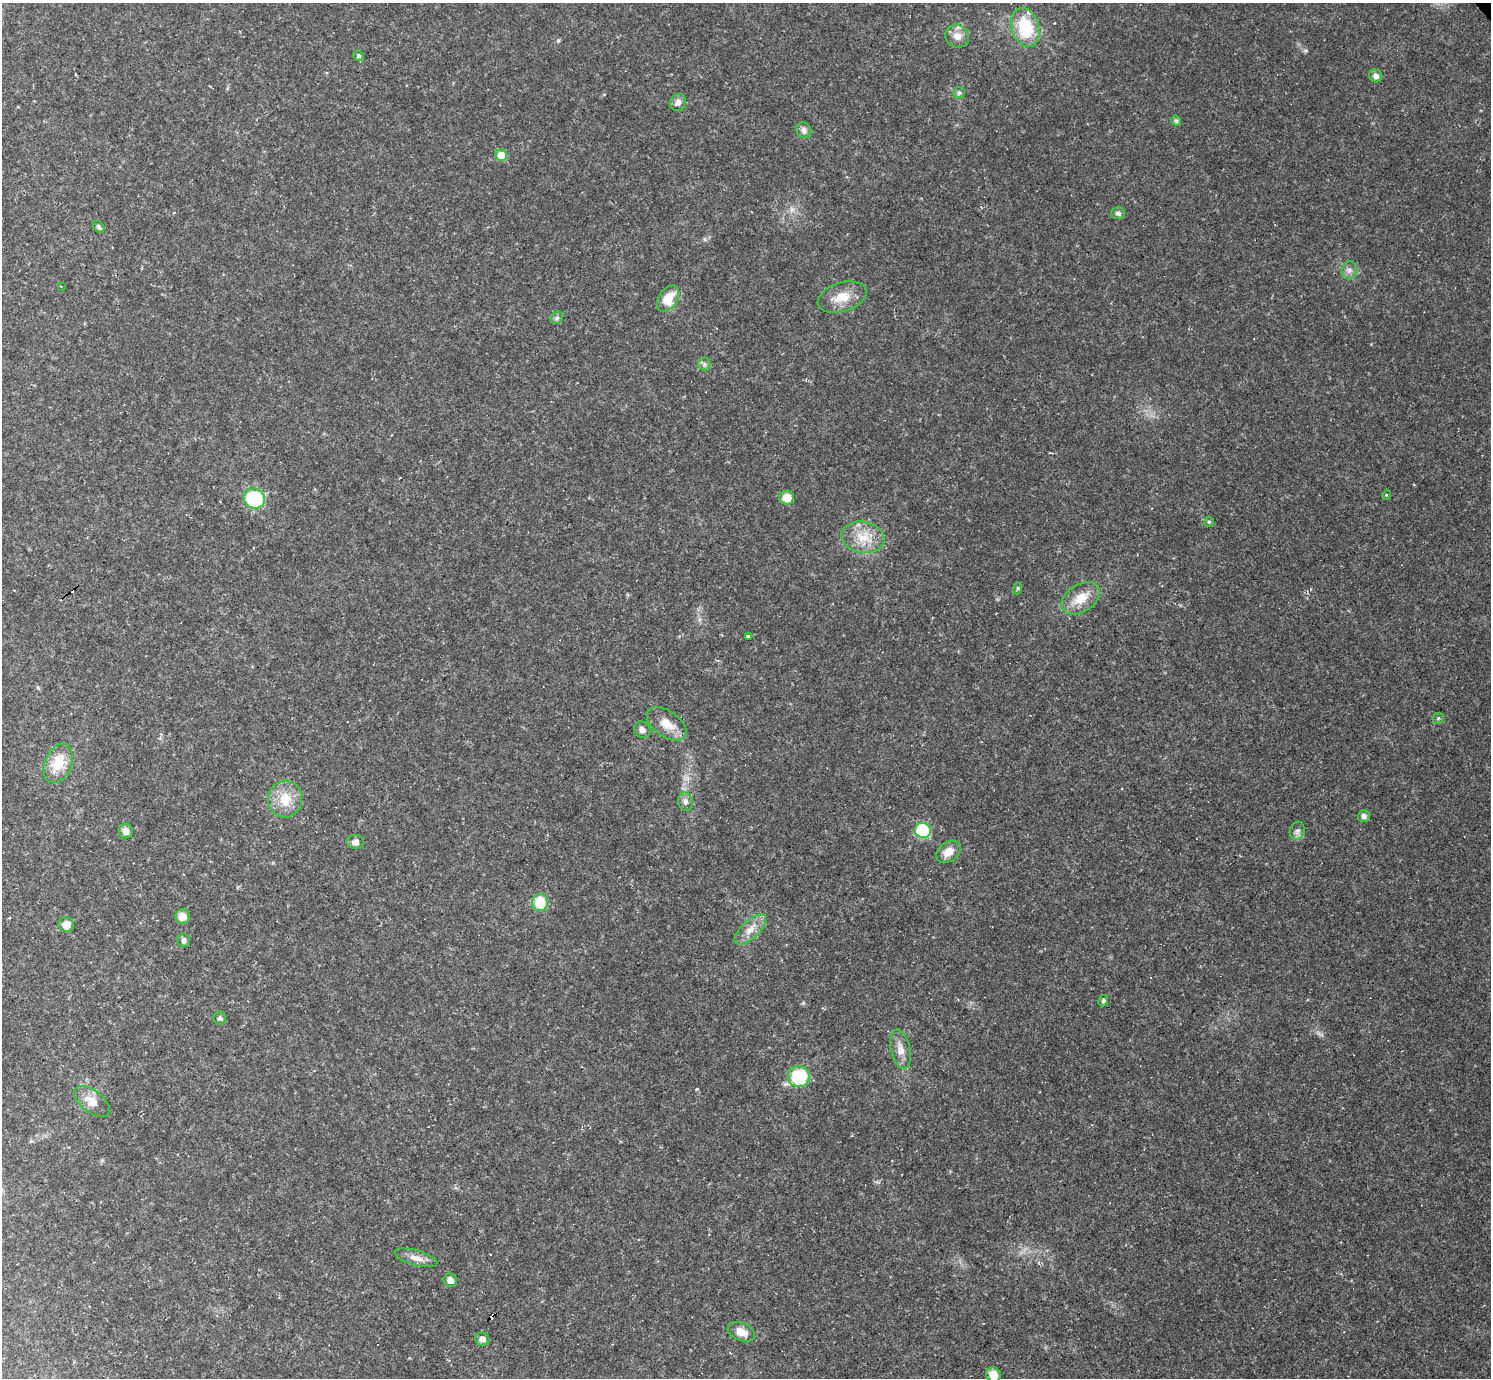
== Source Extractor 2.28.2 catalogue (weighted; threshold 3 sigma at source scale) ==
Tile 7 of 4 x 4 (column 3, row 2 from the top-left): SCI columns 2979-4467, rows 3047-4422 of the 5956 x 5953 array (HDU 1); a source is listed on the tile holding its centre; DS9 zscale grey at full resolution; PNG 1493 x 1380 px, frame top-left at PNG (2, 3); each listed source drawn as its Kron ellipse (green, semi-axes under 4 px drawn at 4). Shown black and unused: <1% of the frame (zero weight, under 2 of 3 exposures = <1% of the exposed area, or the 3 px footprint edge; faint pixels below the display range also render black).
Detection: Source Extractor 2.28.2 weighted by HDU 2 'WHT'; one run over the whole footprint, this tile lists its part. Background 0.0519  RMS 0.0075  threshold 0.0336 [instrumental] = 3 sigma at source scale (4.5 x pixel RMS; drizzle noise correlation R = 1.50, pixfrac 1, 0.05/0.05 arcsec/px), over >= 5 px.
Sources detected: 65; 13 cosmic-ray / hot-pixel residue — neither listed nor drawn; the other 52 listed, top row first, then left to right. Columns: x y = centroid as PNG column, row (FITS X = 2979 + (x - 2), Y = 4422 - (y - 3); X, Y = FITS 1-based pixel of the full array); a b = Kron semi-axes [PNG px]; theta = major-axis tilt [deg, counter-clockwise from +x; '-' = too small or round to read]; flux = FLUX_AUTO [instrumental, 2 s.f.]
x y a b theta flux
1025 27 20 13 -73 36
957 36 12 11 - 6.9
359 56 5 5 - 1.8
1376 76 7 6 - 3.5
959 93 6 5 - 1.5
678 103 9 7 57 3.7
1176 121 5 4 - 1.5
804 130 8 7 - 3.1
501 155 6 5 - 15
1118 213 6 6 - 2.4
99 227 7 5 -48 1.8
1349 270 9 8 - 3.5
61 286 3 2 - 0.65
842 297 25 14 17 14
668 299 14 9 56 14
557 318 7 5 44 1.7
704 364 6 6 - 1.9
1386 495 5 3 - 0.67
254 498 11 10 - 45
787 498 7 7 - 11
1209 522 5 5 - 1.2
863 537 21 15 -10 17
1018 588 6 4 71 0.94
1081 598 21 13 33 14
748 636 3 3 - 3.3
1438 718 6 5 - 1.1
666 724 22 12 -36 12
642 730 8 7 - 3.9
58 763 20 13 67 18
285 799 18 17 - 17
685 802 9 7 -79 3.3
1364 816 6 6 - 3
923 830 8 7 - 46
126 831 7 7 - 5.4
1297 831 9 7 72 2.8
355 842 8 7 - 3.8
948 852 13 9 37 7.8
540 902 8 8 - 20
183 916 7 7 - 7.9
66 925 7 7 - 7.4
750 929 20 9 43 8.4
184 940 6 6 - 2.2
1103 1001 6 4 61 1.2
220 1018 6 6 - 1.8
901 1049 20 10 -78 7.2
799 1077 11 10 - 40
92 1101 21 11 -37 10
416 1258 22 7 -15 6.3
450 1280 7 6 - 4
741 1332 14 9 -21 8
482 1339 7 6 - 4
993 1375 7 7 - 11
Isophote crosses this tile's border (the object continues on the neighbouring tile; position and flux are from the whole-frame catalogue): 1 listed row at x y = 993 1375